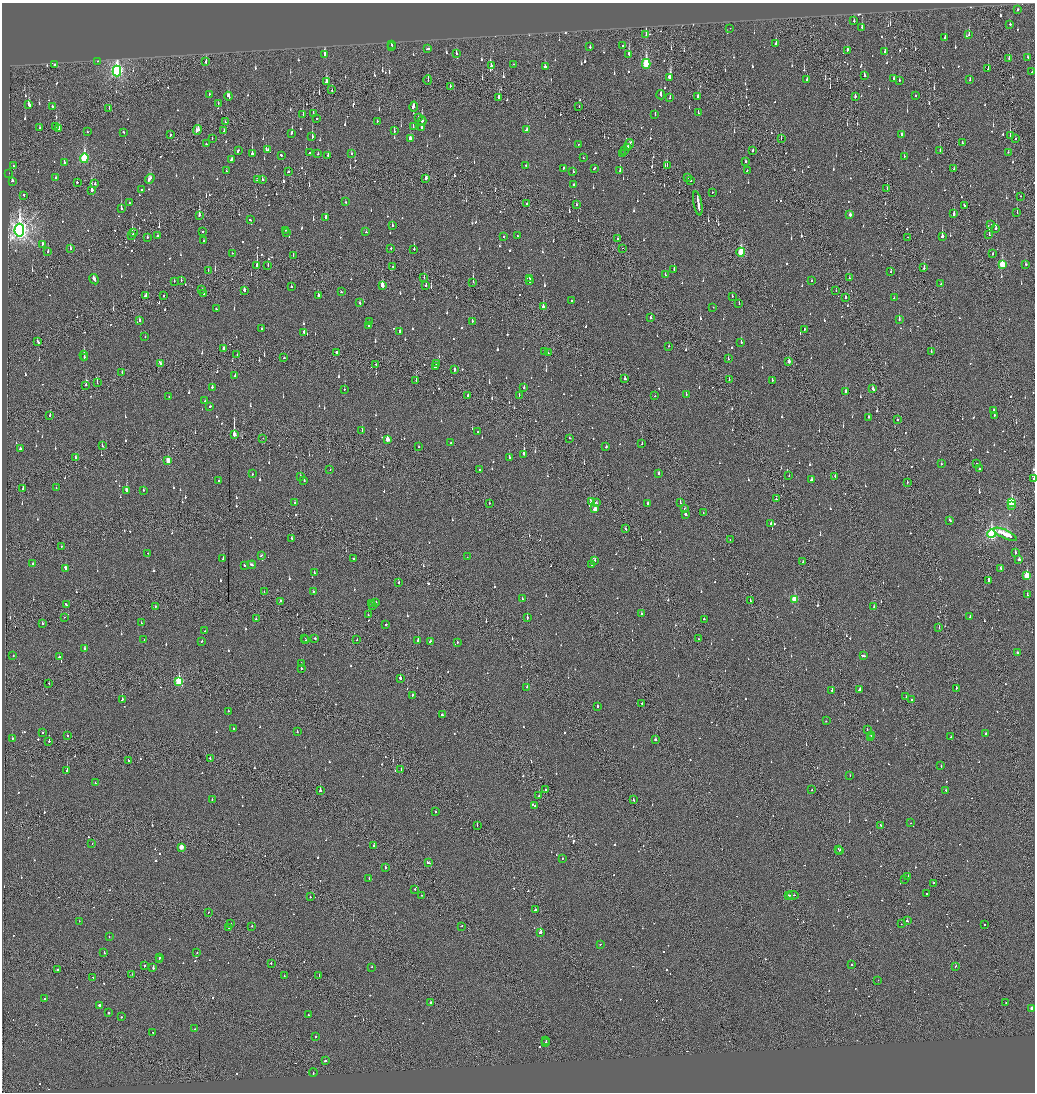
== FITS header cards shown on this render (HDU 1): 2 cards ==
NAXIS1  =                 2065
NAXIS2  =                 2180

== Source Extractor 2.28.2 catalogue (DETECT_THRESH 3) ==
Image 2065 x 2180 px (HDU 1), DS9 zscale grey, zoomed out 1/2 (1 PNG px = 2 x 2 image px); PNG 1037 x 1094 px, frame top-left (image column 1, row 2179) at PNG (2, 3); each listed source drawn as its Kron ellipse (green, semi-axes under 4 px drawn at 4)
Background -0.125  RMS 0.074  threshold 0.221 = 3 sigma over >= 5 px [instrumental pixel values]
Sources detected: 1350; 72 cannot appear on this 1/2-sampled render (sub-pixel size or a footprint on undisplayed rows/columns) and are neither listed nor drawn; of the other 1278, the 500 brightest by FLUX_AUTO listed and drawn (778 fainter detections omitted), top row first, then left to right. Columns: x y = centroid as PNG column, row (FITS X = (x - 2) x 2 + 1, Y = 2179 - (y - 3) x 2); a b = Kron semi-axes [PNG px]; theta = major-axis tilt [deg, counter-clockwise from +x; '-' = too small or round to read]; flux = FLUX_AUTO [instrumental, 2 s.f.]
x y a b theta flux
1017 10 3 2 - 78
854 21 3 2 - 82
1010 24 2 2 - 60
862 27 3 2 - 95
730 28 2 1 - 97
969 34 3 2 - 89
646 35 2 1 - 280
945 38 3 2 - 100
776 43 3 2 - 55
392 45 2 2 - 75
622 45 2 1 - 190
392 46 2 1 - 65
590 47 2 2 - 67
427 49 3 2 - 99
847 50 3 2 - 76
885 52 3 2 - 97
456 53 3 2 - 45
629 54 4 2 - 410
325 55 4 2 - 500
1028 57 3 2 - 100
1009 58 3 2 - 57
98 61 2 1 - 100
206 61 4 2 - 97
514 64 2 1 - 210
646 64 5 3 - 1100
54 65 2 2 - 300
491 65 4 2 - 47
545 67 4 2 - 63
988 69 3 2 - 97
117 71 5 4 - 3800
1032 72 2 2 - 260
864 75 3 2 - 130
670 77 4 3 - 970
893 79 3 2 - 56
428 80 4 2 - 140
807 80 3 2 - 81
899 80 2 2 - 57
970 80 2 2 - 68
326 82 4 2 - 340
450 86 2 2 - 120
332 90 3 2 - 92
209 94 2 2 - 64
661 95 4 2 - 150
228 96 4 2 - 190
915 96 2 2 - 50
499 97 3 2 - 220
698 97 3 2 - 70
855 97 2 2 - 140
670 98 3 2 - 52
218 103 2 2 - 50
29 105 4 2 - 370
52 106 2 2 - 61
414 107 5 3 - 130
579 107 3 1 - 53
109 108 2 1 - 65
698 112 2 2 - 46
313 113 4 2 - 48
303 114 2 2 - 77
655 114 2 2 - 61
317 118 2 2 - 190
418 118 3 2 - 88
377 121 2 2 - 47
422 121 5 2 - 87
225 122 4 1 - 50
55 126 2 1 - 76
413 126 2 2 - 150
40 128 3 2 - 52
422 128 3 2 - 570
59 129 4 2 - 81
526 129 3 2 - 120
197 130 5 3 - 140
224 131 3 2 - 73
394 131 3 2 - 72
87 132 2 2 - 62
123 132 3 2 - 70
292 133 4 2 - 160
170 135 2 2 - 64
901 135 3 2 - 220
1010 136 4 1 - 72
312 137 4 2 - 180
212 138 2 1 - 50
410 138 3 2 - 78
781 138 2 2 - 76
1016 138 2 2 - 75
962 142 3 1 - 200
206 144 2 2 - 49
579 144 2 2 - 67
629 144 5 2 - 220
627 147 3 2 - 150
238 150 3 2 - 120
268 150 2 2 - 51
625 150 4 1 - 160
940 150 2 2 - 210
753 151 2 2 - 46
1008 152 2 2 - 57
252 153 3 2 - 310
309 153 2 2 - 75
318 154 2 2 - 72
351 154 2 2 - 47
623 154 4 2 - 170
281 155 2 2 - 110
328 156 4 2 - 96
904 156 2 2 - 47
84 158 5 3 - 1300
583 158 2 2 - 81
231 159 3 2 - 110
745 161 2 2 - 72
64 162 3 2 - 57
526 165 2 2 - 53
667 165 2 1 - 72
13 166 2 1 - 48
563 168 2 2 - 58
594 168 3 2 - 110
954 169 3 1 - 91
747 170 2 2 - 95
226 171 2 2 - 47
620 171 2 2 - 140
289 172 2 2 - 250
573 172 2 2 - 220
9 173 2 2 - 50
688 177 3 1 - 45
56 178 3 2 - 47
426 178 3 2 - 94
150 179 5 2 - 180
257 180 2 2 - 83
262 180 2 2 - 110
691 180 3 1 - 48
12 181 2 2 - 94
77 182 2 2 - 110
95 184 2 2 - 52
574 184 2 2 - 69
887 188 3 2 - 53
91 190 4 2 - 2000
142 190 2 2 - 65
712 192 2 2 - 45
24 195 2 2 - 60
1020 196 2 1 - 120
345 202 2 2 - 48
129 203 2 2 - 49
698 203 12 2 -79 640
526 204 2 1 - 94
577 204 2 2 - 73
964 205 2 2 - 220
121 208 3 2 - 250
1017 212 2 1 - 88
954 214 3 2 - 170
199 215 3 2 - 340
850 215 3 2 - 77
325 217 3 2 - 360
250 220 2 2 - 120
392 225 2 2 - 83
991 225 2 2 - 52
996 228 3 2 - 110
19 230 6 5 - 9100
285 230 2 2 - 63
203 231 2 2 - 49
133 232 2 1 - 50
366 232 2 2 - 48
287 233 2 2 - 65
132 235 2 2 - 140
157 235 2 2 - 87
989 235 3 2 - 140
518 236 2 2 - 88
942 236 3 2 - 910
147 237 3 2 - 65
503 237 2 2 - 61
908 237 2 1 - 55
618 239 2 2 - 66
203 241 2 2 - 63
42 244 3 2 - 56
70 248 3 2 - 61
391 248 2 2 - 68
622 248 2 1 - 55
414 249 4 2 - 200
48 252 2 2 - 72
741 252 4 3 - 730
232 253 2 1 - 46
993 254 2 2 - 47
293 255 2 1 - 49
1025 264 2 2 - 120
268 265 3 2 - 54
1002 265 4 3 - 530
257 266 3 2 - 2000
393 266 2 1 - 47
924 268 2 2 - 250
208 270 2 1 - 46
674 270 3 2 - 130
891 272 2 2 - 59
665 275 2 1 - 85
424 278 2 1 - 63
530 278 2 1 - 150
849 278 2 1 - 56
94 279 5 2 - 180
181 280 3 2 - 68
174 281 2 1 - 48
530 281 4 2 - 180
812 281 2 2 - 61
473 282 4 2 - 180
941 284 2 2 - 48
426 285 3 2 - 76
291 286 2 2 - 210
382 286 3 2 - 390
202 290 3 2 - 64
244 290 3 2 - 110
836 291 2 1 - 45
341 292 2 1 - 240
204 293 3 2 - 71
318 295 2 2 - 650
145 296 3 2 - 200
164 296 2 2 - 120
732 296 2 2 - 49
845 297 3 2 - 47
894 298 2 2 - 61
572 300 2 2 - 79
360 303 2 2 - 77
739 304 2 1 - 93
543 307 2 2 - 430
713 307 2 2 - 130
216 309 2 2 - 84
651 318 2 2 - 67
899 319 2 2 - 120
139 320 3 1 - 220
472 321 2 2 - 130
369 322 2 2 - 190
369 325 2 2 - 120
262 329 2 2 - 110
804 329 2 2 - 140
304 332 2 2 - 590
400 332 3 2 - 81
145 337 2 2 - 79
37 341 4 2 - 120
741 342 2 2 - 300
669 346 2 2 - 55
224 348 2 2 - 88
544 351 2 2 - 200
931 351 3 1 - 57
336 352 2 2 - 170
548 353 2 2 - 53
237 354 2 1 - 45
84 355 5 2 - 290
84 357 3 2 - 160
284 358 2 1 - 200
728 359 2 1 - 53
789 361 3 2 - 69
161 364 4 2 - 400
376 364 2 2 - 57
437 364 4 2 - 220
435 366 3 2 - 160
454 370 3 2 - 370
122 373 3 2 - 140
235 376 3 2 - 52
625 379 2 2 - 210
416 380 2 1 - 78
729 380 2 2 - 97
772 380 2 2 - 150
97 383 3 1 - 45
86 385 2 2 - 61
212 387 3 2 - 60
524 387 2 2 - 100
344 389 2 2 - 95
873 389 3 2 - 100
846 392 3 2 - 360
686 394 3 2 - 51
468 395 2 1 - 76
519 395 2 1 - 73
655 396 2 1 - 45
169 397 2 2 - 52
205 401 2 2 - 56
210 406 2 2 - 84
993 411 2 2 - 140
994 415 2 2 - 52
50 416 2 2 - 89
868 417 2 2 - 61
897 420 2 1 - 340
362 430 2 2 - 88
478 432 2 2 - 53
234 434 4 1 - 8400
263 438 2 1 - 62
570 438 2 2 - 83
387 439 3 3 - 180
451 443 2 2 - 49
642 444 2 1 - 63
102 446 2 1 - 59
419 447 2 1 - 54
606 447 2 2 - 67
20 449 3 2 - 120
524 454 3 2 - 550
75 458 2 2 - 440
509 458 3 2 - 96
168 461 4 2 - 330
941 464 2 2 - 56
976 464 2 1 - 380
980 469 2 2 - 61
330 470 2 2 - 79
479 470 2 2 - 80
659 473 2 2 - 55
252 474 2 2 - 56
789 476 2 2 - 51
835 476 2 1 - 91
300 477 2 2 - 99
1034 479 2 1 - 66
304 480 2 2 - 220
812 480 3 2 - 99
218 481 2 2 - 290
907 483 2 1 - 110
56 488 2 2 - 49
23 489 3 2 - 88
126 490 3 2 - 240
143 490 2 2 - 140
776 499 2 2 - 130
592 502 3 2 - 67
596 502 2 2 - 45
295 503 2 2 - 150
489 503 2 1 - 71
680 503 2 2 - 63
1012 503 4 3 - 1200
648 504 2 2 - 110
1012 506 2 2 - 86
595 509 3 2 - 170
684 509 2 1 - 76
703 513 2 1 - 100
686 514 3 2 - 160
950 520 2 2 - 120
771 524 2 2 - 77
625 529 3 2 - 110
991 534 4 3 - 2800
1005 534 12 3 -25 910
292 539 4 2 - 100
730 539 2 1 - 65
61 546 2 1 - 50
148 553 2 2 - 76
1015 553 2 2 - 130
261 555 2 2 - 48
467 557 2 2 - 66
223 559 2 2 - 93
353 559 2 2 - 120
1019 560 3 2 - 140
595 561 2 2 - 84
803 562 2 2 - 46
33 563 2 2 - 76
252 565 4 2 - 130
591 565 2 2 - 64
244 566 2 2 - 81
65 568 3 2 - 150
1001 568 2 2 - 81
314 573 2 2 - 90
1027 576 4 3 - 560
989 581 3 2 - 240
398 583 2 2 - 130
314 591 2 2 - 100
264 592 2 2 - 50
1027 595 2 2 - 110
522 599 2 2 - 82
794 599 3 3 - 440
280 601 2 2 - 91
750 601 2 2 - 78
376 602 3 2 - 160
372 604 2 2 - 68
66 605 3 2 - 130
155 606 2 2 - 63
373 606 2 2 - 230
874 606 2 2 - 50
641 614 2 2 - 90
368 615 2 1 - 53
970 616 2 2 - 66
64 617 2 1 - 87
527 618 3 2 - 130
256 619 2 2 - 140
704 619 2 2 - 210
141 623 2 2 - 78
42 624 2 2 - 76
386 624 2 2 - 250
939 628 2 1 - 94
205 631 2 1 - 52
305 638 2 1 - 88
315 638 2 2 - 72
144 639 2 2 - 68
698 639 2 1 - 48
306 640 2 1 - 46
357 640 2 2 - 47
201 641 2 2 - 54
418 641 2 2 - 300
430 641 3 2 - 67
457 642 2 2 - 85
85 649 3 2 - 130
1018 653 3 2 - 48
13 655 2 2 - 55
864 656 4 2 - 200
59 657 2 2 - 220
301 664 2 2 - 56
301 668 2 2 - 48
400 678 2 2 - 530
179 681 3 3 - 930
49 683 2 2 - 50
527 687 2 2 - 110
956 688 2 1 - 62
859 689 3 2 - 230
832 690 2 2 - 130
412 695 2 2 - 360
906 697 2 1 - 75
122 699 2 2 - 160
912 700 2 1 - 110
642 704 2 1 - 450
597 706 2 2 - 97
228 711 2 2 - 55
442 715 2 2 - 210
826 721 2 2 - 48
234 729 2 2 - 160
867 730 2 2 - 59
297 731 3 2 - 160
43 733 2 1 - 110
986 733 2 2 - 260
67 736 2 2 - 46
871 736 2 1 - 83
951 737 2 2 - 52
12 738 2 2 - 95
870 738 3 2 - 110
655 739 2 2 - 290
49 741 2 2 - 170
210 758 2 2 - 81
128 760 2 2 - 59
941 766 2 2 - 120
401 769 2 1 - 77
67 770 2 2 - 170
850 775 2 2 - 52
95 783 2 2 - 44
545 790 2 1 - 130
812 790 2 2 - 61
946 790 3 2 - 100
320 791 2 2 - 510
539 796 2 2 - 67
212 799 2 2 - 54
633 800 2 2 - 78
535 806 2 2 - 130
435 812 2 2 - 110
911 823 2 2 - 52
477 825 2 1 - 46
880 825 2 2 - 48
92 844 2 2 - 120
374 846 2 2 - 110
181 847 3 2 - 200
838 849 2 1 - 150
840 850 2 2 - 120
562 858 2 2 - 96
428 863 4 2 - 140
385 867 2 2 - 94
908 876 2 2 - 390
369 879 3 2 - 60
905 879 2 1 - 110
934 883 2 2 - 60
415 889 2 2 - 76
927 893 2 2 - 130
421 895 2 1 - 70
789 895 4 2 - 140
793 895 6 1 -10 200
310 897 2 2 - 52
535 910 2 2 - 190
208 912 2 2 - 45
79 921 2 2 - 46
907 921 3 2 - 170
230 923 2 2 - 45
901 924 2 2 - 69
984 925 2 1 - 140
252 926 2 2 - 90
462 926 2 1 - 63
229 927 2 2 - 52
540 932 2 2 - 1800
109 937 2 2 - 57
600 944 2 2 - 50
104 952 3 2 - 73
197 952 2 1 - 88
159 958 2 2 - 160
159 960 2 2 - 240
271 963 2 2 - 59
144 965 2 1 - 59
851 965 2 2 - 55
955 966 2 1 - 79
153 967 3 2 - 140
371 967 2 2 - 87
57 969 2 2 - 64
132 974 2 1 - 47
319 975 2 2 - 80
284 976 2 1 - 57
93 977 2 1 - 50
878 980 2 1 - 64
45 999 2 2 - 240
430 1002 2 2 - 270
1006 1002 2 1 - 55
99 1005 2 2 - 260
1032 1008 3 2 - 120
109 1013 2 2 - 250
308 1015 2 2 - 59
121 1017 2 2 - 53
195 1029 2 2 - 99
153 1032 2 2 - 84
316 1037 2 2 - 85
546 1041 2 1 - 64
545 1043 3 1 - 94
325 1061 2 2 - 100
313 1073 4 1 - 180
At the frame edge (FLAGS 8, measured only in part): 1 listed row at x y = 1034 479
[778 fainter detections neither listed nor drawn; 72 sub-pixel or undisplayed-footprint detections neither listed nor drawn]